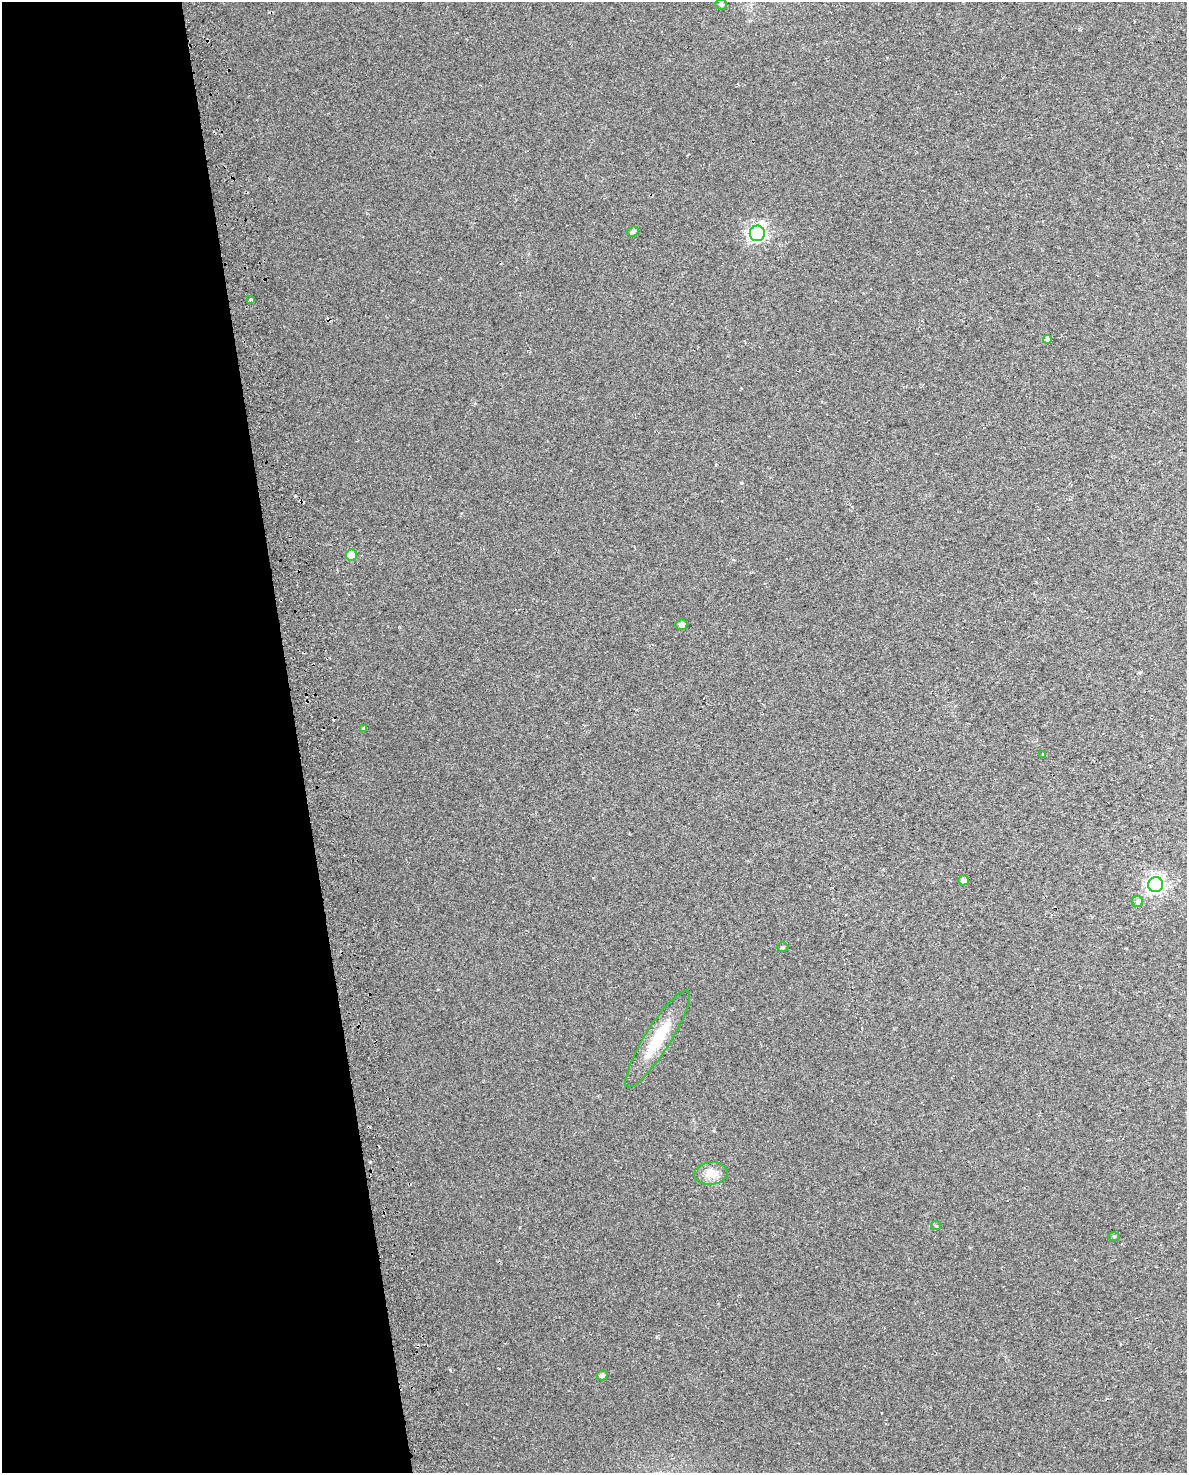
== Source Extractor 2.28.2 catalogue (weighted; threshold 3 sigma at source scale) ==
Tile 5 of 4 x 3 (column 1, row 2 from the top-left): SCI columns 49-1233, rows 1583-3053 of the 4835 x 4593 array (HDU 1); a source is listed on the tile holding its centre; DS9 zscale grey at full resolution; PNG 1189 x 1475 px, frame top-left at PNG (2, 2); each listed source drawn as its Kron ellipse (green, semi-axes under 4 px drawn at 4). Shown black and unused: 25% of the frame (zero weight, under 2 of 3 exposures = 4% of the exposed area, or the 3 px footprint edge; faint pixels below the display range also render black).
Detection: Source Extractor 2.28.2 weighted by HDU 2 'WHT'; one run over the whole footprint, this tile lists its part. Background 0.0222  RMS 0.01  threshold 0.0457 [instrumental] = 3 sigma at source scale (4.5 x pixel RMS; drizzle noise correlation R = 1.50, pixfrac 1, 0.0396/0.0396 arcsec/px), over >= 5 px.
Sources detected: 19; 1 cosmic-ray / hot-pixel residue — neither listed nor drawn; the other 18 listed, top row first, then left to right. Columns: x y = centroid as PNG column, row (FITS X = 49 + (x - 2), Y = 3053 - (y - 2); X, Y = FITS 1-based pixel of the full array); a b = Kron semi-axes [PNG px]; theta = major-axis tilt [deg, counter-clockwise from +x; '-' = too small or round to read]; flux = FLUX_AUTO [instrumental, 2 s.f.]
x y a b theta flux
721 4 6 5 - 2.1
633 232 6 4 23 2.9
757 233 8 7 - 300
251 300 3 3 - 3.3
1047 339 4 4 - 68
351 555 5 5 - 23
681 625 6 5 - 3.3
364 728 4 3 - 1.4
1043 754 3 3 - 3.5
963 880 5 5 - 3.6
1156 885 7 7 - 330
1137 902 5 5 - 2.6
783 947 6 5 - 1.2
658 1039 57 12 58 38
711 1173 16 11 6 12
936 1226 5 4 - 1.2
1114 1236 5 3 - 1.2
602 1375 5 5 - 2.5
Unlisted compact peaks at least as high as the median listed source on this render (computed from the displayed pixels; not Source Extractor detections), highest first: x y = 741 483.